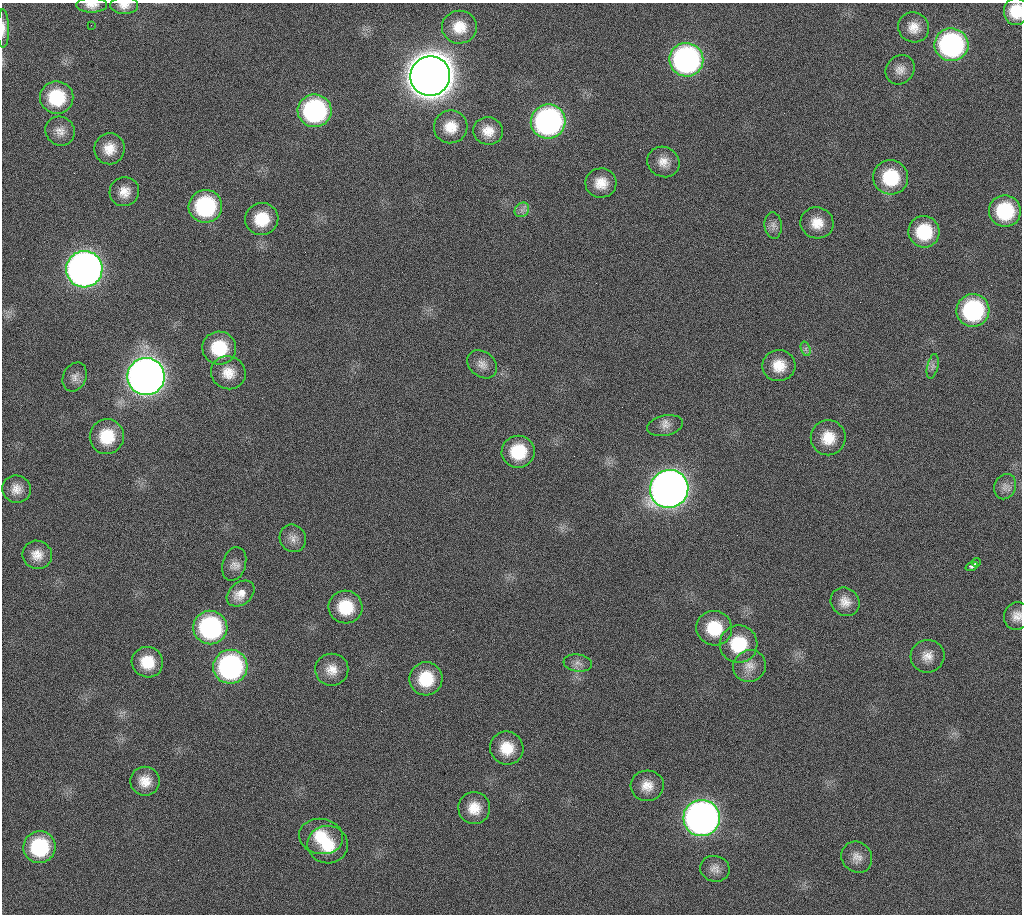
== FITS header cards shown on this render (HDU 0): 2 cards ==
NAXIS1  =                 1020 / length of data axis 1
NAXIS2  =                 912  / length of data axis 2

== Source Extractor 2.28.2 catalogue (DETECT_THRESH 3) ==
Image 1020 x 912 px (HDU 0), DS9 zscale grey, 1 PNG px = 1 image px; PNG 1024 x 916 px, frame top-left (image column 1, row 912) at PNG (2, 3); each listed source drawn as its Kron ellipse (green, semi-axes under 4 px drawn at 4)
Background 268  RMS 17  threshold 51.1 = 3 sigma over >= 5 px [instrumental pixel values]
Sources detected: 75; all 75 listed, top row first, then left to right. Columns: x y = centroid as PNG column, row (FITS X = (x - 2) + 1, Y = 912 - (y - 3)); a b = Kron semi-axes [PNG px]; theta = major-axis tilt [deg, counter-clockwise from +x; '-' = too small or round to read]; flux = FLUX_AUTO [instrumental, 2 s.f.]
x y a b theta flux
92 5 15 7 -1 8.8e+03
124 5 14 8 -1 8.9e+03
1016 11 14 12 90 2.8e+04
91 25 3 2 - 1.4e+03
459 27 17 16 - 2.5e+04
914 27 15 14 - 1.6e+04
3 29 19 6 -89 8.5e+03
951 45 17 16 - 2.5e+05
686 60 17 17 - 3.5e+05
900 70 15 13 47 1.1e+04
430 76 20 19 - 4.7e+06
57 97 17 16 - 6.0e+04
315 111 17 16 - 2.0e+05
548 121 17 17 - 3.6e+05
451 127 17 16 - 2.2e+04
60 131 15 14 - 1.1e+04
488 131 15 13 -15 1.7e+04
109 149 15 15 - 1.9e+04
663 162 16 15 - 1.5e+04
891 177 17 17 - 6.0e+04
601 183 15 15 - 2.0e+04
124 192 15 14 - 1.5e+04
205 206 17 16 - 1.2e+05
522 210 8 6 45 4.3e+03
1005 211 16 15 - 7.5e+04
262 219 16 16 - 3.7e+04
817 223 16 15 - 2.1e+04
773 225 13 8 -84 6.7e+03
924 232 16 15 - 5.4e+04
84 269 18 18 - 1.1e+06
973 310 16 16 - 1.4e+05
219 348 17 16 - 5.1e+04
806 349 7 4 -72 3.2e+03
482 364 16 12 -38 1.1e+04
779 366 16 15 - 2.3e+04
933 366 12 5 77 4.3e+03
228 373 17 16 - 2.0e+04
75 377 15 11 63 8.2e+03
146 377 19 18 - 1.6e+06
665 425 18 10 11 9.7e+03
107 436 17 17 - 4.1e+04
828 438 17 17 - 2.8e+04
518 452 16 16 - 4.9e+04
1005 487 13 10 66 8.1e+03
16 489 14 13 - 1.3e+04
669 489 19 18 - 1.5e+06
293 538 14 13 - 1.0e+04
37 555 15 14 - 1.4e+04
977 562 4 3 - 2.2e+03
234 564 17 11 74 9.3e+03
972 566 6 4 22 3.6e+03
241 594 15 11 40 1.8e+04
845 602 15 13 -41 1.3e+04
346 607 17 16 - 4.4e+04
1017 616 14 12 66 1.1e+04
210 628 17 16 - 1.8e+05
714 628 18 17 - 4.5e+04
738 644 19 18 - 5.5e+04
927 656 17 16 - 1.5e+04
147 662 16 15 - 3.1e+04
578 663 14 8 -8 7.4e+03
750 666 16 15 - 1.5e+04
230 667 17 17 - 2.6e+05
332 670 16 16 - 1.7e+04
426 679 16 16 - 4.5e+04
507 748 17 16 - 2.9e+04
145 781 15 14 - 1.8e+04
647 786 16 15 - 1.7e+04
474 808 16 16 - 2.2e+04
702 818 18 18 - 9.0e+05
321 836 22 17 -10 3.6e+04
328 845 20 19 - 3.7e+04
39 847 16 16 - 8.6e+04
857 857 16 14 -49 1.2e+04
715 869 15 13 -13 9.6e+03
At the frame edge (FLAGS 8, measured only in part): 5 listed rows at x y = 92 5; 124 5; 1016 11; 3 29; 1017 616